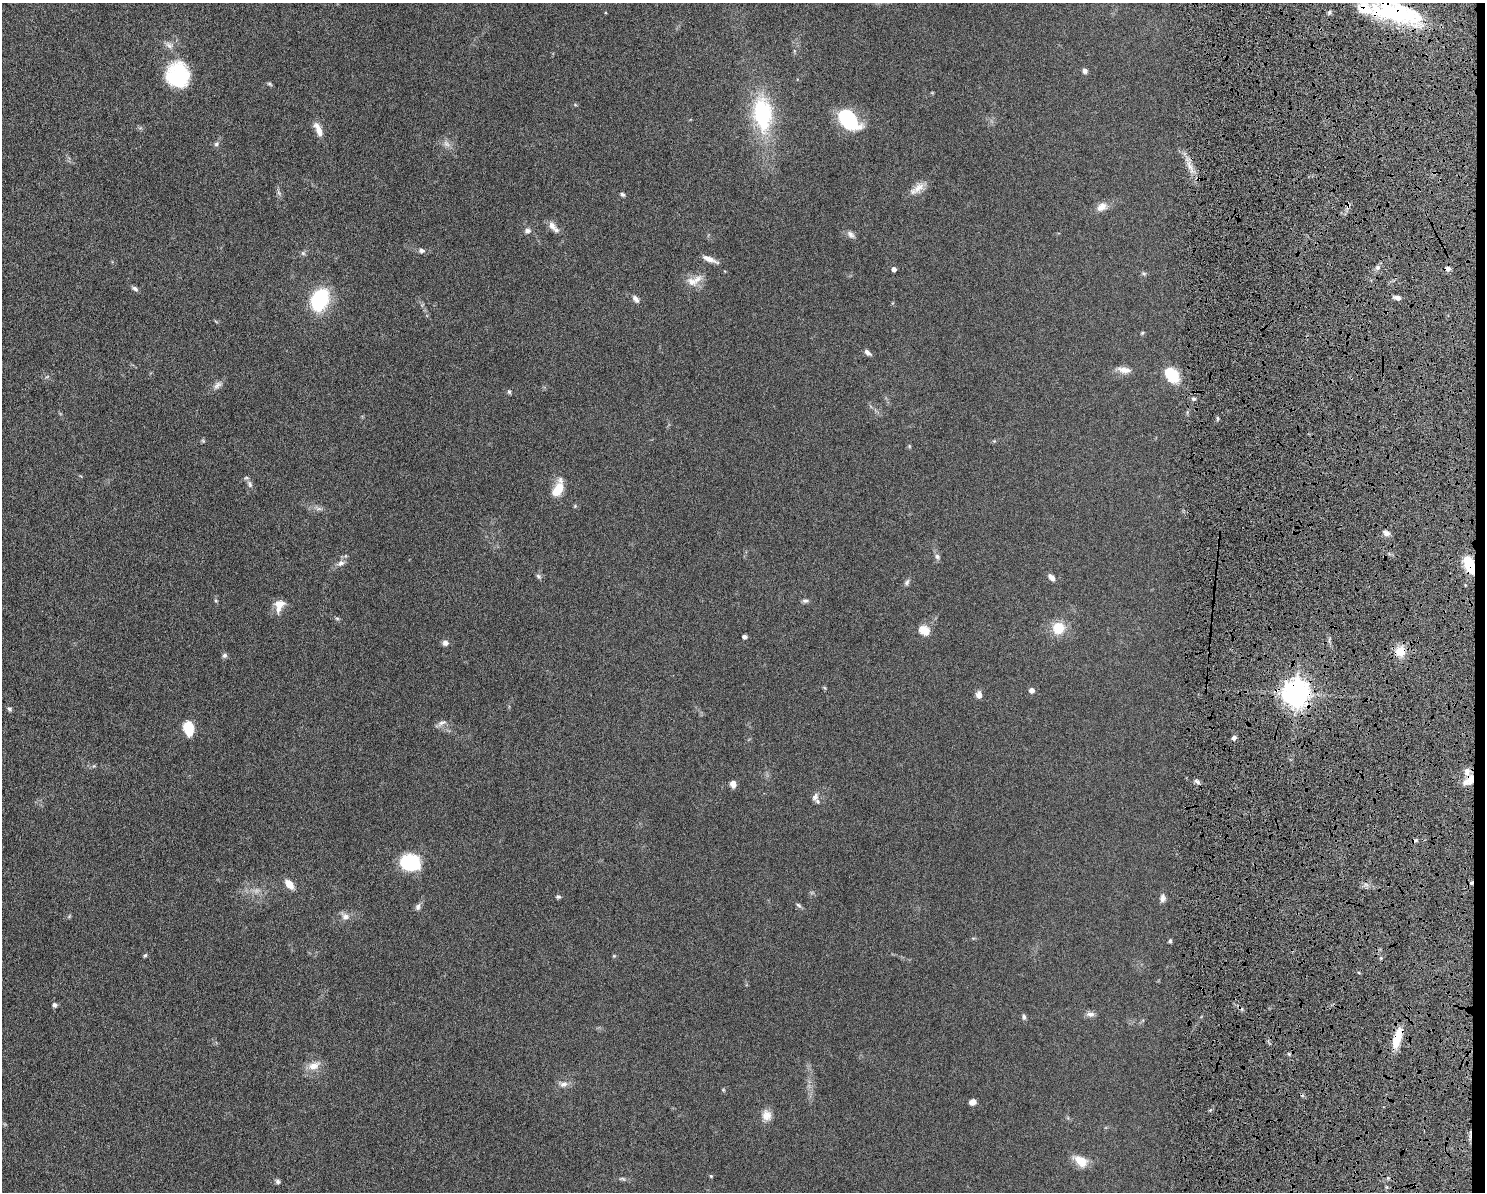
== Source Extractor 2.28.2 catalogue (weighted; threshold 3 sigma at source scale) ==
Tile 9 of 3 x 4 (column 3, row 3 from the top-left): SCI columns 3104-4586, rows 1202-2391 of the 4818 x 4785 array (HDU 1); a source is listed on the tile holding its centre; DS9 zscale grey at full resolution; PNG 1487 x 1194 px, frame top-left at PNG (2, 3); no overlay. Shown black and unused: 1% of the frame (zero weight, under 6 of 12 exposures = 3% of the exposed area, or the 3 px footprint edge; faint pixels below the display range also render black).
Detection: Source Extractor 2.28.2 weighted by HDU 2 'WHT'; one run over the whole footprint, this tile lists its part. Background 0.0865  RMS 0.0047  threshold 0.0191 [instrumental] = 3 sigma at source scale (4.09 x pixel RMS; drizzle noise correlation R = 1.36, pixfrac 0.8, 0.05/0.05 arcsec/px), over >= 5 px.
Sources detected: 98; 2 cosmic-ray / hot-pixel residue — not listed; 5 inside a brighter listed object's ellipse — not listed separately; the other 91 listed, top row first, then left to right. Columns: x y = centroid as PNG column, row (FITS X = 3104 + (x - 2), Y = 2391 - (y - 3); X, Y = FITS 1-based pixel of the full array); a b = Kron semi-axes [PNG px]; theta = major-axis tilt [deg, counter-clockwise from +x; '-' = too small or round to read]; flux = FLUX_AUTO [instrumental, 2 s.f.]
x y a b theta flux
1399 14 54 24 -12 43
1085 71 6 5 - 1.3
178 75 30 26 -90 26
270 84 8 4 -27 0.58
762 114 39 22 -85 34
849 120 22 14 -48 28
318 129 19 7 -64 4
216 144 7 6 - 0.98
446 144 11 6 -44 1.9
1189 166 7 4 -71 1.5
919 187 19 10 41 3.8
279 193 7 4 -71 0.83
622 194 6 4 -32 0.85
1102 207 13 9 39 3.2
552 226 13 8 -56 2.7
527 231 8 6 9 1.4
851 234 12 7 -52 1.6
422 250 7 6 - 1.2
303 253 6 6 - 0.84
709 259 18 5 -22 3
894 269 4 4 - 1.5
1447 269 7 5 -8 1.3
1144 274 7 4 -1 0.62
691 282 16 11 -34 3.9
135 289 8 5 -33 1.1
1397 297 9 5 -14 1.6
320 299 27 18 68 23
636 299 11 6 -50 1.7
1142 333 5 3 - 0.44
867 352 10 5 -40 1.3
1124 370 19 8 -10 3.2
1171 375 18 12 -47 12
217 385 13 7 45 1.9
509 392 6 5 - 0.63
1194 399 5 4 - 0.67
1217 418 5 3 - 0.55
909 446 6 3 -72 0.42
250 484 10 6 -65 1.4
558 489 19 9 66 8
575 506 5 4 - 0.44
318 509 9 4 0 1.1
1387 533 8 6 -32 2.1
937 556 7 6 - 1.2
341 563 10 7 29 1.9
1470 565 18 9 -72 12
538 576 8 5 -49 0.84
1051 577 9 5 -47 1.9
907 582 9 5 60 0.99
216 601 5 3 - 0.42
805 601 8 5 1 0.98
279 604 14 9 0 3.5
337 618 6 4 -2 0.56
1058 628 11 11 - 9.8
924 630 15 12 -31 4.4
744 636 4 3 - 1.2
445 643 6 6 - 1.8
1400 651 11 10 - 6.9
225 655 6 6 - 0.98
1032 690 5 5 - 2.2
1296 693 8 8 - 480
979 695 9 7 -86 2
9 709 6 5 - 0.85
442 723 14 6 17 1.7
188 728 15 10 -80 8.4
1234 738 5 5 - 1.3
1471 779 15 8 73 5.4
1197 782 8 5 -53 1
733 784 8 6 -84 2.2
815 797 11 8 59 1.9
410 862 15 12 -8 31
289 884 11 7 -51 4.3
558 897 6 4 12 0.63
1162 898 9 7 84 1.6
799 905 9 5 -44 0.82
418 907 9 6 70 1.3
345 916 9 8 - 2.2
1170 941 6 4 88 0.62
145 955 5 4 - 0.71
614 956 5 4 - 0.42
54 1005 5 5 - 1.1
1090 1014 12 7 -1 1.6
1024 1017 7 5 -69 0.9
1397 1038 23 8 74 9.1
314 1066 16 10 19 4.3
563 1084 11 7 16 2
972 1102 6 5 - 2.5
767 1115 13 12 - 3.5
1081 1161 18 11 -34 5.6
711 1176 4 4 - 0.46
622 1179 8 4 -9 0.76
278 1182 7 5 -47 0.9
Overlapping masked pixels (flux is a lower limit): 7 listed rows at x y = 1399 14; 1447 269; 1470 565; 1400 651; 1296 693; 1471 779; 1397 1038
Isophote crosses this tile's border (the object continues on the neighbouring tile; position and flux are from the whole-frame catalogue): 1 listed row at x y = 1399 14